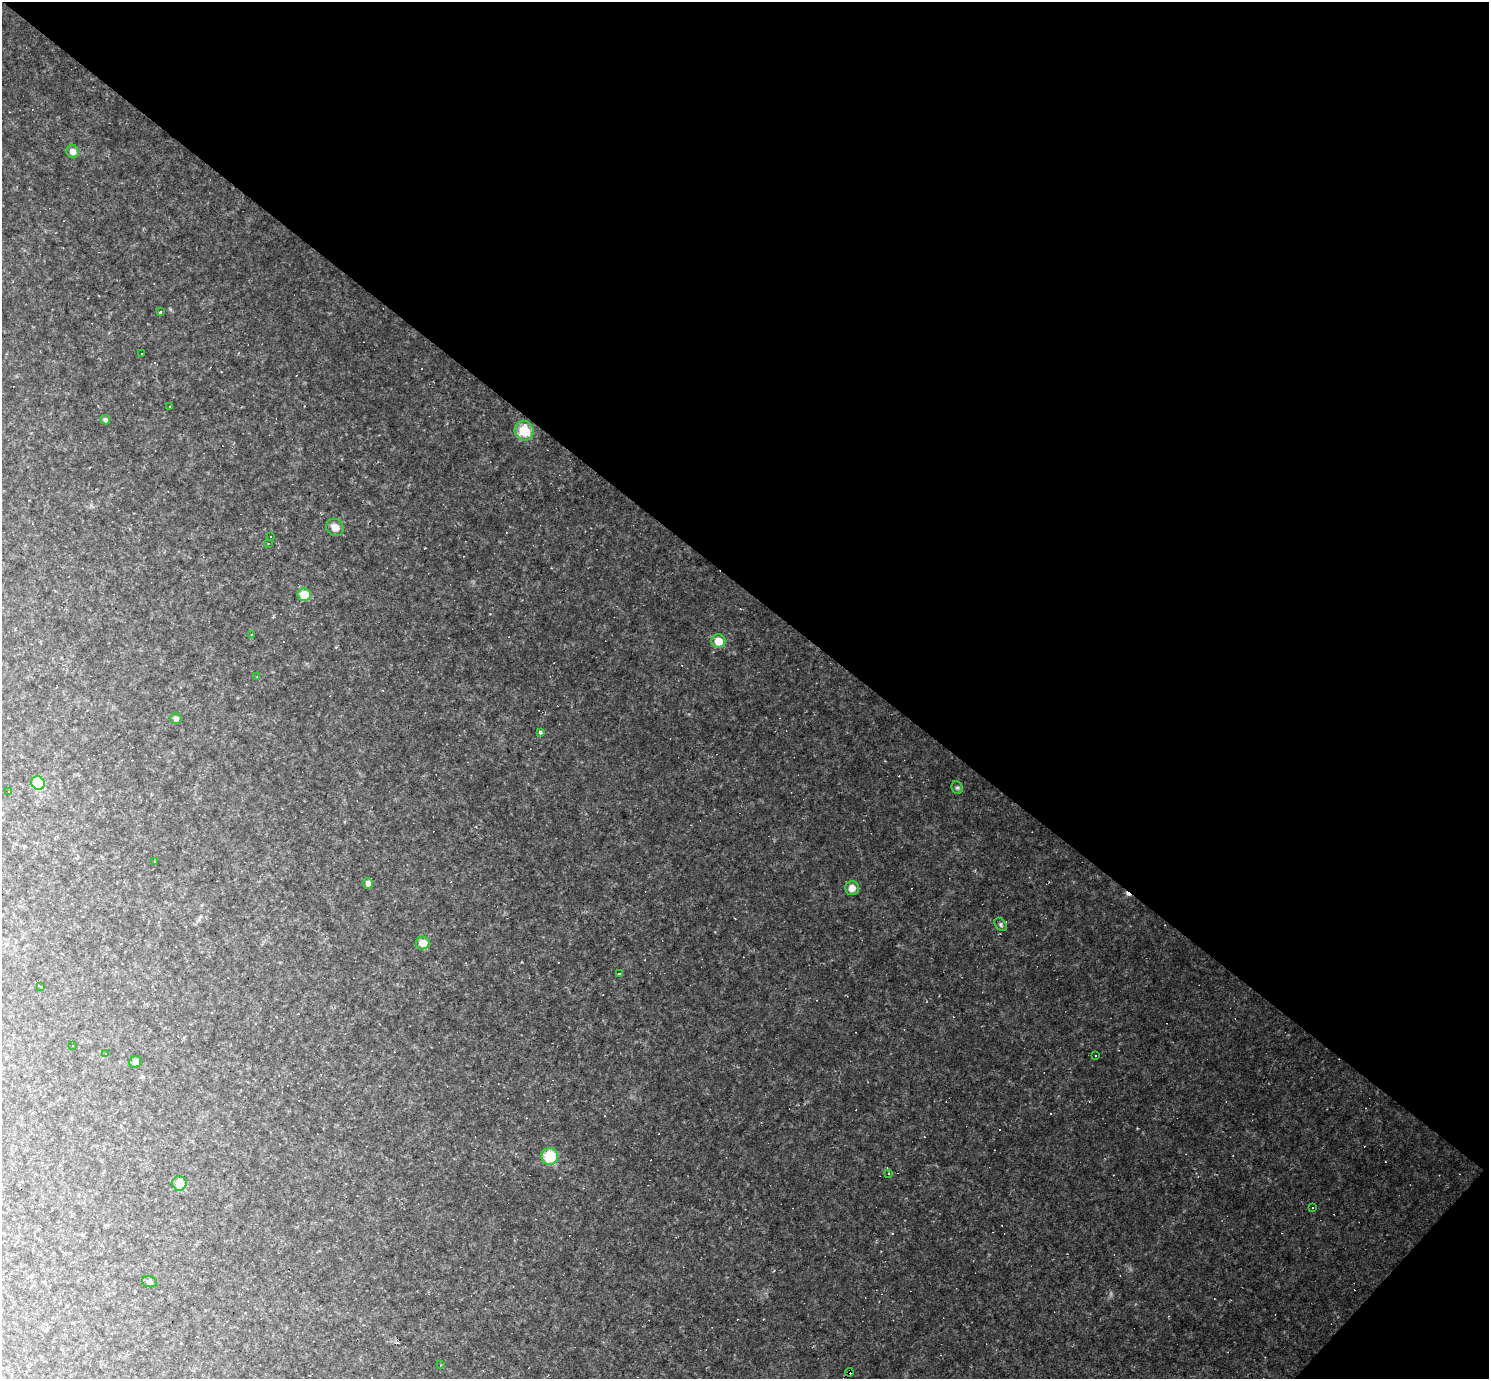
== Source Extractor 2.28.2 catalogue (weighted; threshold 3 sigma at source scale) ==
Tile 8 of 4 x 4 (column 4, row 2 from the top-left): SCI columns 4463-5949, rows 3048-4424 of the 5949 x 5952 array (HDU 1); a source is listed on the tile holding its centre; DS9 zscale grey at full resolution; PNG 1491 x 1381 px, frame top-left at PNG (2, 2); each listed source drawn as its Kron ellipse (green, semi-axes under 4 px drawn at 4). Shown black and unused: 44% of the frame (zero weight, under 2 of 3 exposures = <1% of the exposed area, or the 3 px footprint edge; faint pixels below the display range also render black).
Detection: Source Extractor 2.28.2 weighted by HDU 2 'WHT'; one run over the whole footprint, this tile lists its part. Background 0.0987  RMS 0.01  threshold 0.0455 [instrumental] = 3 sigma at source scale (4.5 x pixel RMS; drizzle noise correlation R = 1.50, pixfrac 1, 0.05/0.05 arcsec/px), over >= 5 px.
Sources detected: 69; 33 cosmic-ray / hot-pixel residue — neither listed nor drawn; the other 36 listed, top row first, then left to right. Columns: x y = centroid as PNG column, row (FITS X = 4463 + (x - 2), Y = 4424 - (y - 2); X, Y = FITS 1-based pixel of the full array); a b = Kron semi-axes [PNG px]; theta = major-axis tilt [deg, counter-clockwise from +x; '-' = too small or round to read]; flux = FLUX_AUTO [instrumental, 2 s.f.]
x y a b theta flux
73 151 6 6 - 6.7
160 312 3 3 - 3.1
141 354 3 3 - 1.9
170 406 3 3 - 1.8
105 420 5 4 - 2.6
524 431 10 9 - 26
335 527 9 8 - 7.7
271 537 3 3 - 67
268 544 3 2 - 0.64
304 595 7 6 - 21
251 634 3 2 - 0.62
718 641 7 7 - 15
257 677 3 3 - 0.7
176 718 6 5 - 2.5
540 732 3 3 - 3.2
38 783 7 6 - 38
957 788 7 5 -68 1.9
9 792 2 2 - 0.65
155 862 3 3 - 1.9
368 883 5 5 - 5.2
852 888 7 7 - 8.3
1001 924 7 5 -51 2
423 943 7 6 - 12
619 973 4 2 - 0.74
40 986 4 2 - 1.2
73 1046 3 3 - 3.6
105 1053 3 2 - 0.63
1096 1056 3 2 - 1
135 1062 6 5 - 3.2
550 1156 8 8 - 33
888 1173 3 3 - 1.1
179 1183 7 7 - 13
1312 1208 3 3 - 0.89
149 1282 7 5 -11 3.4
440 1365 4 3 - 0.73
849 1372 4 3 - 66
Overlapping masked pixels (flux is a lower limit): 1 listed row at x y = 849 1372
Unlisted compact peaks at least as high as the median listed source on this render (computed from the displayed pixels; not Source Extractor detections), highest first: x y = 170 309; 1111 1294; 336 647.